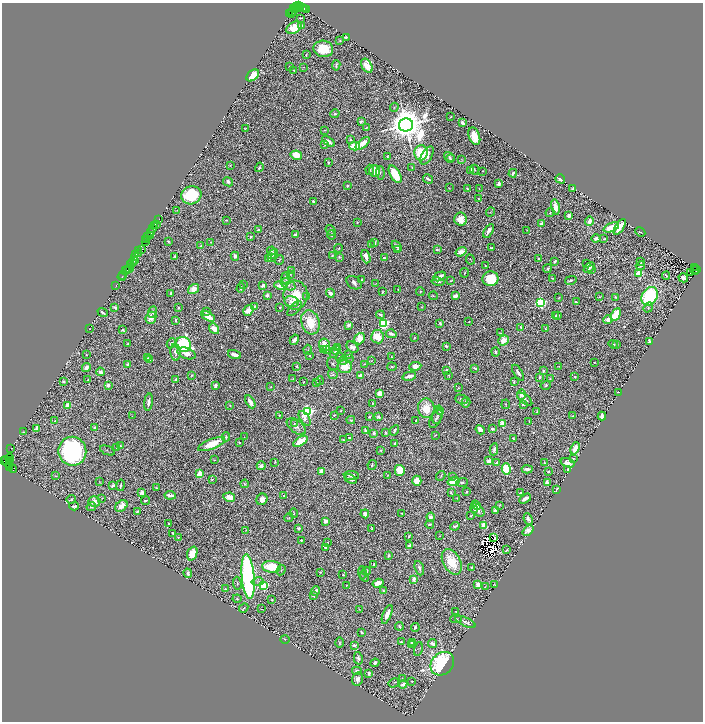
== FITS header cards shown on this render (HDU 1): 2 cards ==
NAXIS1  =                 1401
NAXIS2  =                 1439

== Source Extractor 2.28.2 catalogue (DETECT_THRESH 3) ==
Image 1401 x 1439 px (HDU 1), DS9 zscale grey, zoomed out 1/2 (1 PNG px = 2 x 2 image px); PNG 705 x 724 px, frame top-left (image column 1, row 1438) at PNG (2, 3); each listed source drawn as its Kron ellipse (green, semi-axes under 4 px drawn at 4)
Background 1.56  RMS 0.017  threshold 0.052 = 3 sigma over >= 5 px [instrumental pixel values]
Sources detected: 905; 103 cannot appear on this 1/2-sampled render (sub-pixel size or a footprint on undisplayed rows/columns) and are neither listed nor drawn; of the other 802, the 500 brightest by FLUX_AUTO listed and drawn (302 fainter detections omitted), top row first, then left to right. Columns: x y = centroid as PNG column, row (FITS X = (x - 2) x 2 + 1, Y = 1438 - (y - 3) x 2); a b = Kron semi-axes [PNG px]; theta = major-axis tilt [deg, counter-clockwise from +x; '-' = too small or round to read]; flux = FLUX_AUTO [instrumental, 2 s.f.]
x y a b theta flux
299 6 2 1 - 130
296 7 2 1 - 110
303 7 2 1 - 160
294 8 3 1 - 110
300 8 3 2 - 250
304 9 3 2 - 300
306 9 2 1 - 75
295 10 2 1 - 170
292 11 3 2 - 150
289 14 3 1 - 130
292 14 2 1 - 22
300 18 3 2 - 3.6
301 25 4 3 - 15
294 28 8 5 30 84
346 37 4 2 - 6.2
340 40 3 3 - 3.8
323 49 10 8 -12 110
306 55 3 2 - 4.1
336 65 5 2 - 7.5
367 66 7 5 -59 77
289 67 2 2 - 8.2
303 67 4 2 - 2.6
294 70 3 2 - 2.4
253 75 7 5 40 87
394 107 4 3 - 3.5
335 114 4 3 - 6
451 117 2 2 - 5
361 122 4 3 - 8.1
462 123 4 2 - 19
406 125 7 6 - 16000
245 128 4 2 - 2.5
366 128 3 2 - 2.8
325 130 3 2 - 2.4
474 136 9 5 -69 80
350 140 2 2 - 9.6
328 142 7 3 -34 19
363 143 8 4 39 42
325 144 3 2 - 5.4
355 146 5 3 - 81
421 153 7 6 - 140
296 155 6 4 -12 65
427 155 10 5 62 33
387 156 4 2 - 2.7
449 157 6 4 -33 6.3
451 159 4 3 - 4.5
462 159 3 3 - 2.8
328 163 2 2 - 6.8
230 165 3 2 - 3.1
259 167 5 2 - 7.4
412 167 2 2 - 2.9
370 170 5 3 - 5.7
471 170 4 3 - 8.5
474 170 5 2 - 3.9
375 171 6 5 - 61
483 171 2 2 - 3.1
380 173 6 3 -88 5.2
513 173 4 2 - 15
395 174 10 5 -60 130
428 179 5 2 - 9.2
560 179 5 3 - 19
228 182 5 4 - 12
499 184 4 2 - 16
347 185 3 3 - 3.7
449 188 3 3 - 3.1
467 189 3 2 - 5.1
479 189 4 2 - 3.3
573 189 3 2 - 13
191 195 10 9 - 230
478 198 2 2 - 2.7
313 202 3 2 - 14
555 207 8 3 -78 56
177 210 3 2 - 3.1
490 212 5 2 - 2.9
550 213 4 3 - 4.7
569 216 3 3 - 25
461 219 6 6 - 58
158 220 2 1 - 49
226 220 2 2 - 6
589 221 5 3 - 26
357 222 4 2 - 2.5
541 223 3 2 - 9.2
157 224 2 1 - 24
155 225 2 1 - 63
611 227 8 3 22 81
620 227 9 3 57 73
153 228 2 1 - 170
258 230 3 3 - 8.1
330 230 6 3 -53 4.1
527 230 2 2 - 2.7
489 231 7 3 60 21
151 232 3 2 - 170
640 232 5 1 - 2.7
295 234 4 2 - 10
150 235 3 1 - 10
331 235 4 3 - 7.4
251 236 2 2 - 4.5
147 237 2 1 - 130
596 238 4 3 - 10
146 239 2 1 - 120
604 239 3 2 - 2.6
145 241 3 1 - 120
168 241 3 2 - 5.6
211 242 2 2 - 2.6
375 243 4 2 - 6.8
372 245 2 2 - 2.7
201 246 3 2 - 8.4
397 246 6 3 -50 19
338 248 4 3 - 2.9
491 248 3 2 - 3.9
141 249 2 1 - 200
437 249 4 2 - 6.2
138 250 2 1 - 87
398 250 2 2 - 11
271 251 4 3 - 8
461 252 6 4 35 29
139 253 3 1 - 190
273 254 6 3 52 20
136 255 3 1 - 280
332 255 4 3 - 4.2
175 256 3 2 - 9.6
235 256 4 3 - 13
271 257 4 3 - 8.4
339 257 4 3 - 6.7
366 257 7 4 -72 27
134 258 3 2 - 430
269 258 3 2 - 15
384 258 3 2 - 8.2
538 258 3 2 - 4.6
470 259 5 2 - 3
135 260 2 1 - 170
279 260 5 2 - 2.9
555 261 3 2 - 8
132 262 4 2 - 460
641 262 4 3 - 2.6
130 264 2 1 - 87
587 264 4 2 - 3.1
485 266 2 2 - 2.5
640 266 4 4 - 6.1
547 268 4 2 - 7
589 268 6 4 42 23
695 268 2 1 - 210
129 269 3 1 - 200
592 269 3 2 - 2.9
128 270 2 1 - 30
695 270 4 1 - 270
697 270 3 2 - 780
126 271 3 1 - 130
292 271 3 3 - 2.6
465 273 4 3 - 4.1
639 273 3 3 - 170
691 273 2 1 - 2.4
290 274 3 2 - 2.7
123 275 3 2 - 240
439 276 6 3 25 35
666 276 4 2 - 3.5
122 277 4 2 - 250
285 278 5 4 - 13
552 278 2 1 - 2.6
683 278 5 3 - 14
362 279 4 3 - 4.9
490 279 8 7 - 170
451 280 4 2 - 3.1
571 280 6 2 13 8.2
438 281 7 3 -11 8.2
354 283 8 6 -34 17
243 284 4 2 - 2.5
288 284 8 5 -32 13
375 284 4 2 - 2.4
116 285 2 1 - 76
263 285 3 2 - 19
280 286 6 4 -12 42
241 288 5 3 - 6.1
193 289 6 4 34 39
398 289 2 2 - 2.6
382 292 3 2 - 4.4
420 292 4 3 - 3.4
171 293 3 2 - 12
330 293 4 3 - 29
267 295 3 3 - 14
295 295 14 12 89 130
433 296 4 3 - 3.4
455 296 4 3 - 22
650 296 10 7 59 400
307 297 3 3 - 2.5
559 297 3 2 - 2.8
599 297 3 2 - 2.8
615 297 2 2 - 6
292 301 7 5 -14 26
540 302 3 3 - 640
576 302 4 3 - 6.2
254 306 3 2 - 8.5
115 307 4 3 - 10
422 307 3 2 - 2.6
648 307 5 3 - 5.4
179 308 3 2 - 4.1
279 308 2 2 - 3.3
295 308 9 4 47 11
248 310 6 4 57 44
206 311 3 2 - 7.6
103 312 5 2 - 12
153 312 6 4 68 14
380 315 4 3 - 8.9
616 315 7 4 62 130
208 316 7 3 -30 69
556 316 4 3 - 6.9
558 316 4 2 - 4.1
151 318 6 5 - 37
176 320 4 2 - 5
608 320 4 4 - 30
469 321 2 2 - 3.4
310 322 12 9 -73 96
384 323 4 4 - 410
440 323 3 3 - 11
349 325 3 2 - 19
521 327 4 3 - 8
89 329 3 1 - 2.6
214 329 6 4 -51 45
545 329 3 2 - 3
123 330 3 3 - 6.3
501 333 4 3 - 2.9
391 334 5 3 - 17
378 337 7 6 - 80
414 338 3 2 - 2.5
360 339 6 5 - 57
294 340 5 3 - 16
504 340 5 4 - 47
649 341 4 3 - 10
171 343 5 3 - 10
127 344 3 2 - 6.2
183 344 8 7 - 570
613 344 5 2 - 3.8
324 345 6 5 - 49
616 345 3 2 - 3.5
446 346 3 2 - 9.3
352 347 6 5 - 20
338 348 2 2 - 7.9
324 349 3 2 - 3
308 350 5 4 - 6.1
326 350 3 3 - 11
336 350 5 3 - 13
175 352 8 5 -84 22
495 352 4 4 - 9.1
187 353 9 5 -18 24
334 353 5 3 - 5.8
86 354 3 2 - 2.6
349 354 4 3 - 3
234 355 6 3 -21 26
310 356 4 3 - 4
339 357 3 2 - 2.8
391 357 2 2 - 2.9
148 358 3 2 - 4.3
349 358 4 3 - 2.9
150 360 3 2 - 5.8
343 360 4 3 - 4.4
371 361 3 3 - 2.7
333 363 6 6 - 8.7
594 363 2 2 - 2.4
364 364 3 2 - 3
128 365 4 2 - 19
297 366 3 2 - 4.8
415 366 6 4 7 38
559 366 4 3 - 2.8
345 367 7 6 - 78
392 367 4 3 - 4.9
86 368 4 3 - 26
475 368 4 3 - 7.2
446 370 3 3 - 6.3
543 371 4 3 - 5.8
100 372 4 3 - 19
518 373 9 3 -58 16
333 374 5 3 - 7.3
192 375 4 3 - 5.1
360 375 4 3 - 12
449 375 2 2 - 2.6
409 376 7 2 14 32
575 376 2 2 - 7.5
540 377 3 2 - 10
176 379 3 2 - 6.5
293 379 3 2 - 3.1
550 379 4 2 - 2.6
88 380 4 2 - 2.6
63 381 3 3 - 7.7
320 381 4 3 - 3.2
304 382 2 2 - 4
316 382 3 2 - 4
514 382 3 2 - 6.4
108 385 3 2 - 30
215 385 3 3 - 15
546 385 5 4 - 4.3
271 387 3 3 - 3.5
458 388 3 3 - 2.9
618 392 2 2 - 4.8
380 393 4 3 - 50
521 395 5 4 - 28
461 399 6 4 -20 7.9
525 399 9 4 -38 12
148 402 8 3 83 16
250 402 7 3 -60 31
372 403 2 2 - 6.6
466 403 5 3 - 8.7
506 404 5 2 - 2.6
523 404 2 2 - 12
68 405 3 3 - 42
230 406 3 3 - 3.7
426 408 10 8 -82 100
308 411 4 3 - 1200
341 411 2 2 - 3.1
441 411 4 4 - 20
537 411 3 2 - 3.8
279 415 3 2 - 4.2
334 415 2 2 - 5.9
437 415 9 5 78 10
132 416 3 2 - 2.3
572 416 3 2 - 3.2
602 416 4 3 - 23
369 417 3 2 - 6.1
378 417 2 2 - 25
305 418 8 4 -54 26
436 419 10 5 59 11
351 420 4 3 - 5.1
416 420 2 2 - 3.8
54 421 3 2 - 3
529 421 2 2 - 3.1
294 424 3 3 - 3.7
502 424 3 3 - 180
296 426 11 6 -38 19
95 427 2 2 - 18
36 428 4 3 - 20
492 429 3 2 - 9.9
365 430 4 3 - 5.5
394 430 5 3 - 8.8
480 430 5 3 - 31
23 432 3 3 - 3.1
374 433 3 3 - 12
385 433 4 2 - 4.3
435 435 3 1 - 2.9
226 437 4 3 - 6.4
244 437 2 2 - 2.6
350 438 4 2 - 9.4
513 438 3 2 - 3.7
343 440 3 2 - 6.2
301 441 8 3 32 88
239 442 2 2 - 5.7
395 443 2 2 - 8.9
212 444 14 5 22 98
120 446 4 3 - 7.7
117 448 3 3 - 3.7
575 448 6 3 66 63
11 449 2 1 - 49
494 449 6 3 82 13
107 450 8 3 -23 4.3
381 450 2 2 - 5.7
72 451 14 14 - 810
574 458 3 3 - 3.2
10 459 4 2 - 380
215 460 3 2 - 2.8
4 461 2 2 - 280
10 461 2 1 - 710
489 461 3 3 - 18
7 462 6 4 -60 910
275 462 2 2 - 3.2
497 463 4 2 - 17
544 463 3 2 - 5.1
567 463 7 4 -18 26
10 465 2 2 - 200
372 465 5 3 - 5.8
261 466 4 4 - 17
9 468 2 1 - 70
13 468 5 2 - 260
506 469 5 4 - 290
527 469 5 2 - 17
568 469 4 2 - 5.9
400 470 5 5 - 80
321 471 4 3 - 16
548 471 2 2 - 6.2
200 474 3 2 - 180
388 475 3 2 - 3.6
55 476 4 3 - 3.6
351 476 8 4 -6 17
441 476 5 3 - 4
452 477 3 2 - 3.4
212 479 3 3 - 3.5
351 479 6 3 -22 15
417 481 5 4 - 53
453 481 6 4 15 78
100 482 3 2 - 2.6
462 482 6 3 3 7
547 483 3 3 - 29
245 484 4 3 - 3.9
113 485 4 2 - 10
120 485 6 3 79 7.2
156 488 2 2 - 2.7
557 489 3 2 - 7.4
466 492 2 2 - 4.3
142 493 4 4 - 23
451 493 3 2 - 4.7
520 493 3 2 - 2.6
170 495 5 2 - 15
284 495 2 2 - 4.6
229 497 6 4 -11 35
102 498 3 2 - 2.7
457 498 3 2 - 2.9
71 499 4 4 - 5.9
262 499 6 5 - 34
525 499 6 3 31 33
94 501 6 5 - 39
145 501 4 2 - 5.4
476 505 5 4 - 35
499 505 3 2 - 3.4
74 506 5 2 - 8.2
121 506 7 5 41 45
91 507 5 4 - 8.2
475 509 3 3 - 11
477 510 8 5 -41 19
137 511 3 2 - 6.8
495 511 4 3 - 17
294 513 4 2 - 3.2
402 513 3 2 - 2.4
365 514 4 3 - 18
471 516 4 2 - 3.1
431 517 4 4 - 17
289 518 4 3 - 3.4
528 519 6 3 -66 16
326 521 4 3 - 27
169 524 2 2 - 3.4
430 524 4 3 - 7.8
484 525 4 3 - 96
455 526 5 2 - 7.7
299 528 2 2 - 18
372 528 3 2 - 3.4
246 530 4 3 - 2.5
528 530 6 4 43 23
173 533 3 2 - 4.5
409 536 3 2 - 6.2
439 536 3 2 - 3.1
494 537 2 2 - 5.2
178 538 3 3 - 2.4
301 540 2 2 - 3.4
328 542 2 1 - 3
410 545 4 3 - 28
325 547 3 2 - 8
506 550 3 2 - 3.3
192 553 7 5 70 56
388 555 2 2 - 7.9
452 562 14 8 -61 110
374 564 3 3 - 5.1
272 567 9 6 -4 150
471 567 2 2 - 3.5
419 568 7 3 -70 13
281 570 5 3 - 4.9
366 571 4 3 - 13
320 572 2 2 - 4.6
188 573 5 4 - 10
362 573 6 2 -86 3.8
343 575 3 2 - 3.9
248 577 22 6 -85 1500
364 577 5 2 - 2.7
414 579 3 2 - 32
258 582 6 3 10 6
237 583 7 3 -84 6.3
378 583 5 3 - 30
494 584 2 2 - 3.1
346 585 2 2 - 3.3
478 585 4 3 - 27
263 586 3 3 - 370
485 587 2 2 - 4
225 589 3 2 - 3.6
383 590 4 2 - 3.9
316 591 4 3 - 23
314 596 3 3 - 12
237 599 4 2 - 4.2
272 600 2 2 - 2.6
244 608 5 2 - 3.2
261 609 3 2 - 2.5
359 609 3 2 - 2.5
456 611 3 2 - 2.3
387 614 10 3 68 34
456 619 6 2 4 3
465 622 11 3 -24 15
399 626 4 3 - 7.7
415 627 4 2 - 9.8
362 632 4 2 - 6
285 639 5 2 - 2.4
401 642 3 2 - 5.2
412 642 4 3 - 7.2
340 643 5 2 - 4.1
432 643 4 3 - 18
354 645 2 2 - 32
411 645 4 3 - 3.7
418 649 7 4 75 5.8
358 658 6 4 -76 12
375 663 4 3 - 18
442 664 13 10 43 920
357 671 5 3 - 11
369 673 4 3 - 8
357 679 7 5 76 18
402 679 4 3 - 3.9
412 681 2 2 - 2.8
394 683 5 2 - 2.3
403 684 4 2 - 15
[302 fainter detections neither listed nor drawn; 103 sub-pixel or undisplayed-footprint detections neither listed nor drawn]